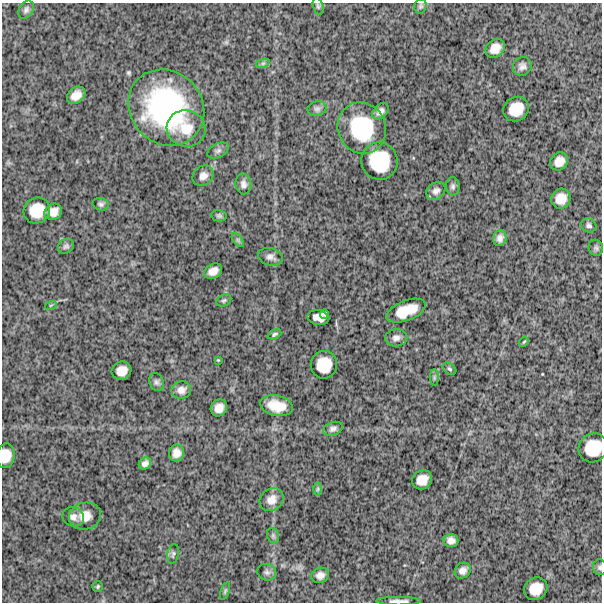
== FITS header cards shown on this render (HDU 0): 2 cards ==
NAXIS1  =                  600
NAXIS2  =                  600

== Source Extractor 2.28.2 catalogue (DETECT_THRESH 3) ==
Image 600 x 600 px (HDU 0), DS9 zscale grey, 1 PNG px = 1 image px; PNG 604 x 604 px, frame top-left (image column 1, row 600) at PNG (2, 3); each listed source drawn as its Kron ellipse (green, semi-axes under 4 px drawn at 4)
Background 1300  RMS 320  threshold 970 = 3 sigma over >= 5 px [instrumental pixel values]
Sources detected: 70; all 70 listed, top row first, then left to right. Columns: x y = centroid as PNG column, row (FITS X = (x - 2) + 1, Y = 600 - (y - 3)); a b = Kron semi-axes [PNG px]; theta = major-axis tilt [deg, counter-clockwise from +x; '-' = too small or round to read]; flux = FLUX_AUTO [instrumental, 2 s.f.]
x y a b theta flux
318 6 9 5 -75 4.5e+04
420 6 7 6 - 4.6e+04
26 10 10 7 60 6.9e+04
495 48 10 8 41 2.2e+05
263 63 7 4 18 4.2e+04
522 66 10 9 - 1.1e+05
76 95 10 7 39 2.0e+05
166 108 40 36 -46 3.7e+06
317 109 9 7 14 6.7e+04
516 109 13 11 35 4.1e+05
380 111 10 6 44 1.0e+05
362 128 26 23 -67 1.3e+06
186 129 19 18 - 4.5e+05
218 151 11 7 26 7.7e+04
379 161 19 18 - 8.8e+05
559 161 9 8 - 1.9e+05
203 176 11 9 42 1.3e+05
243 184 10 8 -82 9.8e+04
453 186 9 6 -86 6.1e+04
436 191 10 8 39 9.9e+04
561 199 10 9 - 2.5e+05
101 204 8 6 -14 5.8e+04
37 210 13 12 - 4.5e+05
53 212 9 8 - 1.8e+05
219 216 8 5 -10 4.8e+04
589 225 8 7 - 6.3e+04
500 238 8 6 71 1.0e+05
238 240 8 4 -53 4.7e+04
66 246 8 7 - 5.7e+04
596 248 8 7 - 5.4e+04
270 257 13 8 -16 1.1e+05
213 271 9 7 29 1.7e+05
224 300 8 5 26 4.3e+04
51 305 6 3 19 2.1e+04
406 311 21 10 21 4.9e+05
324 314 5 4 - 4.6e+04
318 318 11 7 -11 1.8e+05
274 334 7 4 24 4.7e+04
396 338 11 8 3 1.1e+05
524 342 6 4 44 2.5e+04
218 360 3 3 - 1.8e+04
324 365 14 13 - 4.5e+05
449 369 7 5 -39 4.4e+04
122 371 10 9 - 2.1e+05
434 377 8 4 -90 4.2e+04
156 382 9 7 -66 6.4e+04
181 390 10 8 12 1.2e+05
276 406 17 10 -11 3.9e+05
219 408 9 8 - 1.8e+05
333 429 10 6 19 7.9e+04
593 448 15 14 - 5.6e+05
176 453 8 7 - 1.6e+05
6 456 12 9 83 2.8e+05
145 463 6 5 - 8.4e+04
422 480 10 9 - 2.4e+05
318 489 6 4 89 3.8e+04
271 500 12 11 - 1.9e+05
85 516 16 13 11 2.8e+05
73 517 11 9 -22 1.1e+05
273 536 8 6 -70 4.6e+04
451 540 7 6 - 1.2e+05
173 554 10 5 78 5.1e+04
600 567 8 7 - 4.9e+04
463 571 8 7 - 1.1e+05
267 572 9 8 - 7.2e+04
320 575 9 7 21 1.2e+05
98 586 5 5 - 3.5e+04
536 589 12 11 - 3.3e+05
225 591 9 4 70 4.0e+04
399 601 22 4 0 1.2e+05
At the frame edge (FLAGS 8, measured only in part): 4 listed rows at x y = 593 448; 6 456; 600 567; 399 601